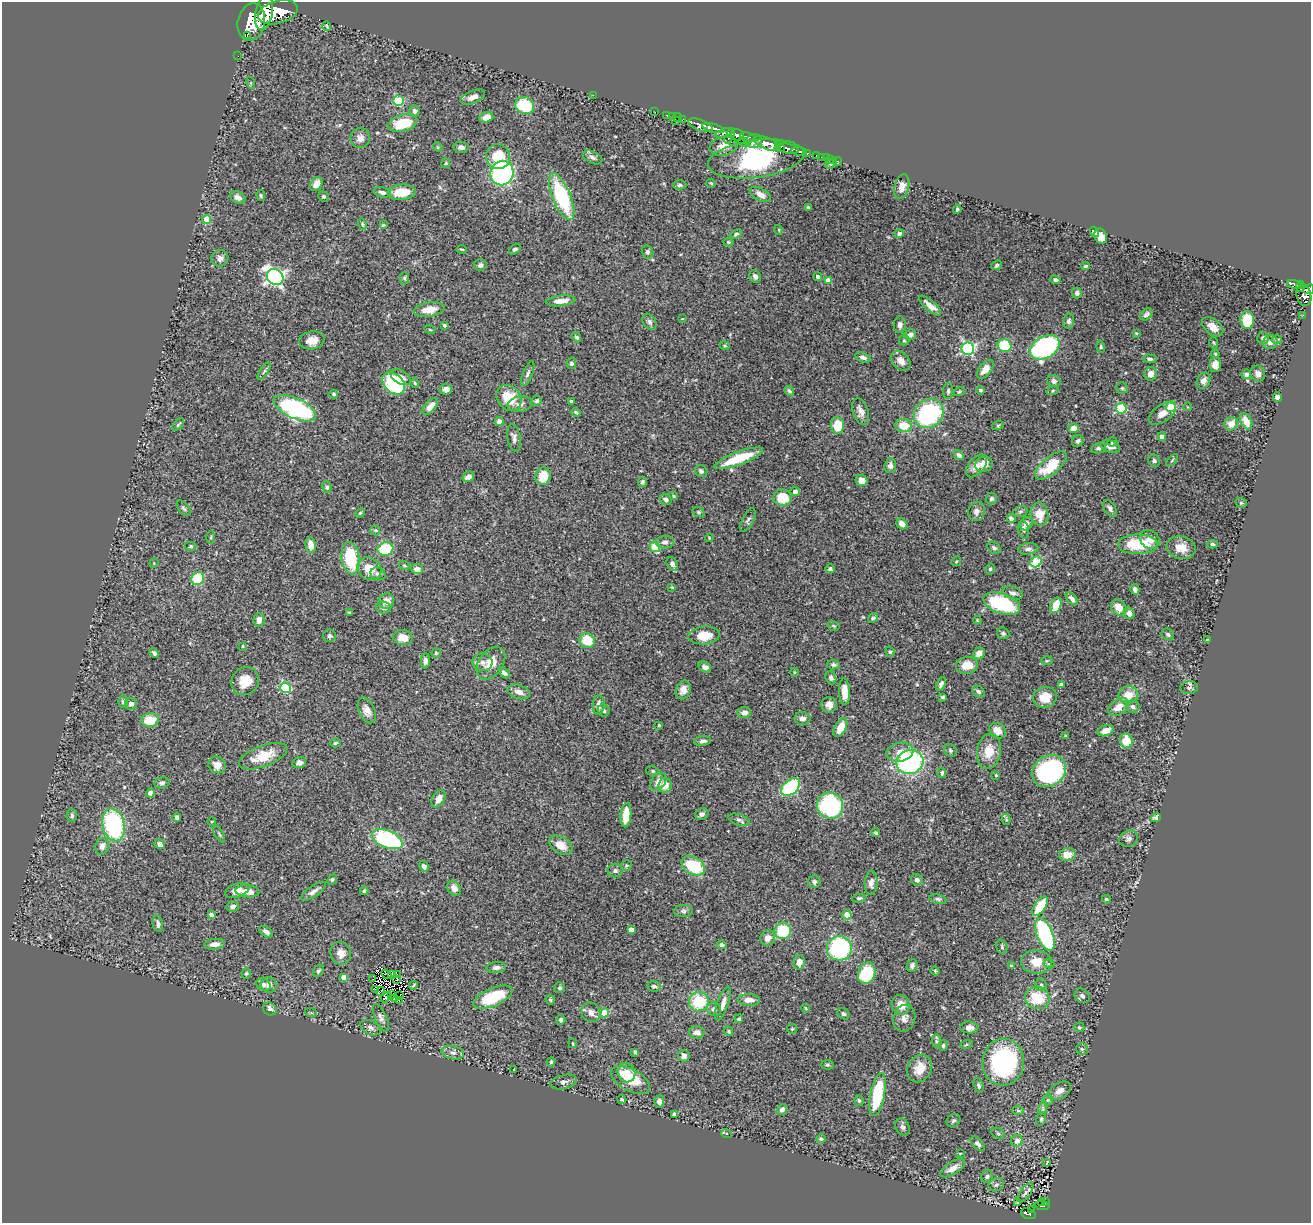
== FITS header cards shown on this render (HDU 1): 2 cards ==
NAXIS1  =                 1309
NAXIS2  =                 1221

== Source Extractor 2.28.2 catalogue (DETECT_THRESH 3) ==
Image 1309 x 1221 px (HDU 1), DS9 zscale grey, 1 PNG px = 1 image px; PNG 1313 x 1225 px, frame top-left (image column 1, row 1221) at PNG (2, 2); each listed source drawn as its Kron ellipse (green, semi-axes under 4 px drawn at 4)
Background 0.903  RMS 0.025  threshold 0.0758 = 3 sigma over >= 5 px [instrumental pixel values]
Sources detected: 463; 1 with non-positive FLUX_AUTO (blend fragments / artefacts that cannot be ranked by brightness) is neither listed nor drawn; the other 462 listed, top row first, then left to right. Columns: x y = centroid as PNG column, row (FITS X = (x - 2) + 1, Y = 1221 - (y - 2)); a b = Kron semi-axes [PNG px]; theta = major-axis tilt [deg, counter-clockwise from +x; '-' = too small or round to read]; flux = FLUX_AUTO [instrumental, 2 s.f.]
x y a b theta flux
278 12 20 11 15 7300
264 13 17 8 79 5400
251 22 19 13 78 7300
327 26 5 3 - 1.4
247 35 2 2 - 3400
238 56 2 2 - 6.7
251 83 6 3 -74 1.7
593 95 2 2 - 54
473 97 13 6 22 11
398 101 5 5 - 110
525 106 9 8 - 81
415 111 5 5 - 6.6
655 112 2 2 - 17
666 115 3 2 - 14
672 116 2 2 - 15
486 117 7 5 17 13
677 118 5 3 - 27
683 119 3 2 - 34
676 121 4 2 - 110
403 123 14 8 14 60
701 125 13 5 -20 1800
713 128 11 3 -15 1600
724 133 9 4 18 580
737 135 7 5 -25 960
730 136 8 3 63 680
747 137 7 3 -13 520
360 138 10 9 - 9.9
754 141 8 6 7 1300
743 142 6 3 -17 150
767 144 14 5 -22 3000
724 146 14 9 11 17
438 147 5 4 - 2
461 147 7 5 -5 6.2
780 147 6 3 -56 660
788 149 11 5 -12 1500
799 151 7 4 -7 350
807 153 3 3 - 180
816 156 4 3 - 80
498 157 12 12 - 55
593 157 10 6 -25 6
821 157 2 2 - 11
827 158 3 2 - 25
756 159 48 19 7 500
831 159 2 2 - 7.1
837 161 4 3 - 24
446 163 5 4 - 1.9
831 163 6 3 45 3.9
502 173 12 11 - 260
711 183 5 3 - 1.3
316 184 7 5 61 17
680 185 7 4 0 3.1
902 187 12 7 74 15
382 192 9 5 -12 5.6
402 192 14 7 6 37
760 194 11 6 -28 11
261 196 5 4 - 2.5
323 196 5 5 - 3.5
238 197 8 5 -24 8.3
562 197 25 9 -68 160
808 207 4 3 - 2.3
957 209 4 3 - 3
207 219 4 4 - 38
362 224 6 4 -74 2.2
383 225 4 4 - 2
779 230 5 3 - 1.6
1095 232 5 4 - 10
736 234 6 4 24 3.1
899 234 4 4 - 8
1101 236 8 6 -66 14
728 242 5 4 - 2.1
462 249 5 2 - 1.8
515 249 6 4 32 3.2
647 252 6 5 - 4.8
220 258 8 8 - 7.5
480 265 6 6 - 6.6
997 265 6 4 40 2.8
1085 266 4 3 - 2.6
755 276 6 5 - 6.7
275 277 9 7 -41 530
818 277 4 4 - 6.3
404 278 6 4 89 2.8
1056 280 5 4 - 3.9
828 281 4 4 - 15
1295 284 8 3 -12 280
1300 286 6 3 89 300
1309 289 5 4 - 570
1077 293 5 5 - 4.7
1304 295 11 7 -76 950
561 301 15 5 6 16
930 306 14 5 -41 15
429 310 15 7 9 22
1146 314 7 5 42 6.6
1303 315 2 2 - 8.6
682 319 4 2 - 1
1247 320 9 6 -88 73
1069 321 7 5 79 4.7
650 322 9 6 -57 5.5
444 325 3 3 - 3.2
900 325 8 6 86 7.5
1213 327 12 7 -40 15
430 330 5 3 - 1.5
1136 333 4 3 - 1.5
910 335 6 5 - 7.5
576 337 5 4 - 3.4
1263 338 6 6 - 4.8
1277 339 5 4 - 2.8
312 340 13 9 10 17
904 340 5 5 - 2.4
1270 342 7 7 - 6.9
1214 343 6 3 -71 1.7
725 346 5 3 - 1.8
1004 346 7 6 - 77
1045 347 16 10 31 280
1101 347 6 4 -73 2.6
968 349 6 6 - 280
1215 354 4 3 - 1.9
863 357 8 5 -18 6
1150 359 7 4 -5 4.1
901 361 11 8 -47 15
571 363 5 4 - 3.4
1215 364 7 5 88 12
985 369 11 6 51 17
264 371 10 4 56 3.6
528 374 13 4 68 4.9
1151 374 7 6 - 14
1246 374 5 4 - 4.8
1258 374 8 7 - 6.6
401 377 11 6 -29 12
1054 381 7 6 - 6
1203 381 8 6 61 9.2
394 383 13 9 -43 140
415 383 4 3 - 1.9
1122 388 6 6 - 3
446 389 6 5 - 8.3
980 390 4 3 - 2.5
789 391 5 4 - 3.2
948 391 8 5 89 3.5
1053 391 6 4 20 2.2
959 392 6 4 17 2.1
334 394 4 3 - 2.7
1277 397 5 4 - 4.9
509 398 14 11 -48 42
537 401 6 5 - 3.5
571 401 4 3 - 2.8
520 404 12 7 9 9.3
430 406 10 5 48 14
1171 407 5 5 - 78
1188 407 4 3 - 1.2
295 408 23 10 -24 290
1121 408 5 5 - 110
861 411 14 7 -71 11
576 412 4 3 - 3.1
1162 413 15 8 35 14
929 414 16 13 41 220
499 421 4 4 - 12
1246 421 9 5 -65 19
1231 424 7 6 - 18
178 425 7 4 48 2.6
904 425 8 6 -8 34
998 425 6 4 19 1.9
837 426 8 6 88 40
1074 428 5 5 - 16
1162 437 4 4 - 11
514 438 14 6 -79 6.8
1078 441 6 5 - 3.7
1112 442 5 4 - 2.5
1110 446 10 5 -15 11
1099 448 7 5 12 4.4
959 455 6 4 -42 5.2
739 458 26 6 20 63
1172 460 7 2 45 1.7
1154 461 6 5 - 4.5
984 464 9 7 23 14
890 466 7 6 - 7.5
976 466 13 8 49 13
1051 466 19 8 39 54
701 471 6 6 - 4.8
543 476 9 7 74 33
468 477 6 4 31 6.7
861 481 6 5 - 15
642 482 5 4 - 3.6
327 487 6 4 -79 3.4
795 492 5 4 - 7.6
673 496 5 4 - 2.2
782 498 9 8 - 41
991 499 6 5 - 4.8
666 500 6 5 - 4.7
1241 503 6 4 -20 2.2
184 508 9 5 -53 3.7
1110 508 9 5 -55 5.5
976 511 10 8 75 8.8
698 512 6 5 - 2.6
1020 512 7 5 17 3.3
360 513 5 3 - 2.1
1039 514 12 9 -82 29
1011 518 4 4 - 6.9
748 520 13 5 62 5.4
902 524 6 5 - 11
1026 524 7 6 - 10
375 530 5 5 - 2.3
1024 530 9 5 -78 5.2
211 537 6 3 89 2.2
709 538 4 3 - 1.4
1150 539 11 8 -38 14
665 542 9 6 5 6.1
1138 544 20 10 0 67
1212 544 5 4 - 3.3
311 545 8 5 -83 16
190 546 6 4 3 2.6
655 547 5 4 - 61
994 548 7 5 -39 4.7
1181 548 14 11 -13 23
385 549 8 6 16 82
1028 549 10 5 6 5.5
351 558 16 9 -81 81
956 561 5 4 - 2
1036 562 6 5 - 110
154 563 4 3 - 1.5
672 564 7 5 -60 5.9
404 565 5 4 - 2
369 569 12 10 -36 30
417 569 6 5 - 12
830 569 4 4 - 3.8
990 569 5 4 - 3.1
378 574 7 6 - 5.6
198 579 7 6 - 59
672 587 4 3 - 1.8
1135 589 5 4 - 6.3
1013 593 10 6 -19 6.3
1072 599 8 4 -49 6.5
386 601 8 7 - 13
1002 604 19 10 -19 130
1056 605 8 5 68 32
1119 607 9 7 -51 22
383 608 7 6 - 5.4
350 613 4 4 - 2.5
1129 613 6 5 - 10
873 618 5 4 - 3.5
259 620 7 5 87 11
977 620 4 3 - 1.5
834 626 6 4 -16 2.8
1003 633 6 5 - 3.8
1168 634 7 5 -34 4
704 635 15 9 5 35
329 636 6 6 - 3.8
403 638 10 7 -6 22
587 640 8 7 - 41
1207 640 3 2 - 1.1
243 646 3 3 - 1.5
890 652 5 4 - 2.8
154 653 5 4 - 4.3
436 653 5 4 - 2.2
979 654 6 5 - 12
425 661 7 4 89 5.6
1047 661 5 3 - 2
482 662 10 9 - 11
491 663 18 12 55 29
833 665 6 4 -6 4
967 665 11 8 8 25
705 667 7 5 -35 6.4
794 672 4 3 - 1.5
504 673 6 4 -43 4.9
831 678 7 5 -67 5
245 681 15 13 51 28
941 684 7 4 67 4.8
1061 685 4 4 - 7.9
286 688 5 5 - 110
1189 688 9 6 6 3.8
683 690 10 7 67 12
519 692 11 7 -19 11
845 692 13 5 -86 22
979 692 7 5 -43 3.8
1128 695 10 8 11 25
943 697 4 3 - 2.1
1045 697 12 10 17 28
123 702 6 5 - 3.4
131 704 6 6 - 6.6
599 705 10 6 86 11
829 705 8 7 - 9.6
1118 707 11 7 36 18
1133 707 7 6 - 5.3
367 710 14 8 -65 12
604 711 6 6 - 5
744 713 7 5 3 8.2
802 719 8 6 -9 8.1
150 720 9 7 5 41
659 725 3 3 - 1.7
840 727 10 5 64 24
998 731 9 7 -30 16
1106 731 8 5 19 14
1066 736 3 3 - 2.2
703 741 8 4 9 5.1
1126 741 7 6 - 37
335 743 5 4 - 2.6
950 750 7 6 - 3.2
989 751 18 12 80 29
900 752 13 9 12 17
263 756 25 10 21 40
910 762 13 12 - 250
299 763 7 5 18 8.8
217 765 9 8 - 14
653 771 6 5 - 2.8
1049 771 18 15 35 240
942 773 5 4 - 3.1
996 775 4 3 - 1.6
658 782 10 7 56 13
162 783 7 5 10 4.3
665 785 7 6 - 16
791 787 11 7 42 160
150 793 4 4 - 6.8
439 799 9 6 58 13
830 806 13 12 - 240
702 814 7 5 26 6
72 815 7 5 85 4.4
626 815 12 5 86 27
177 817 4 4 - 4.2
1156 817 5 4 - 3.5
1006 819 5 4 - 1.8
739 820 11 5 -18 5
212 821 4 2 - 1.2
114 825 17 11 -76 210
876 833 5 4 - 2.7
219 834 9 3 -60 2.3
387 839 16 8 -23 210
1129 839 9 8 - 5.9
160 844 5 4 - 5.7
561 845 13 8 -33 19
102 846 8 7 - 9.2
1067 855 8 6 7 18
626 865 6 5 - 2.5
424 866 5 4 - 6.4
693 866 12 8 -31 87
615 871 7 6 - 4.2
332 879 5 4 - 2.4
917 880 6 5 - 5.4
814 882 6 6 - 4.9
871 883 12 6 86 8.2
454 888 8 6 -62 10
237 890 13 6 18 14
248 891 12 6 -4 19
313 891 14 5 34 7.7
364 891 4 3 - 2.5
859 898 7 4 7 3
938 899 8 5 -16 3.7
1106 899 4 3 - 2.9
233 906 6 5 - 5.4
1040 906 11 5 56 51
683 911 9 6 0 4.6
211 915 4 4 - 8.1
847 915 4 4 - 37
158 924 8 5 -77 6
631 930 4 4 - 14
783 931 8 8 - 73
266 932 7 4 -35 6.2
1045 934 17 8 -68 210
768 938 8 7 - 12
214 944 10 5 6 11
722 945 4 4 - 6.3
1002 947 7 5 -77 3.1
839 948 12 12 - 230
341 953 11 10 - 13
799 962 7 6 - 10
1036 962 15 11 -5 31
1049 964 5 3 - 1.7
912 965 6 5 - 5
1011 966 4 3 - 3.7
496 967 10 5 5 6
318 971 7 4 57 3.6
935 971 4 4 - 1.9
246 973 5 5 - 3
867 973 11 8 68 84
386 974 5 2 - 1.8
391 974 3 2 - 1.6
397 975 3 2 - 0.28
344 977 4 4 - 14
373 979 2 2 - 2.1
397 979 2 2 - 1.7
264 984 7 5 -28 5.2
269 985 8 7 - 8.6
413 985 4 2 - 2
1041 985 6 5 - 3.3
654 986 7 5 -6 4
560 988 5 5 - 3.5
375 990 2 2 - 0.22
380 991 4 2 - 2.2
392 994 4 2 - 0.3
400 995 2 2 - 2
1082 996 8 6 -35 5.1
386 997 6 2 45 0.085
493 997 21 9 23 74
395 998 3 2 - 1.9
1037 998 12 11 - 56
399 1000 3 2 - 1.5
550 1000 5 4 - 2.4
749 1000 11 6 -2 13
699 1002 10 10 - 68
723 1003 17 5 71 12
901 1005 10 9 - 19
806 1008 4 3 - 1.7
270 1009 7 6 - 6.8
714 1009 7 6 - 5.7
591 1012 10 9 - 10
311 1013 6 4 -19 1.7
604 1013 4 4 - 52
843 1014 6 5 - 3.2
381 1018 15 6 -67 6.9
904 1018 13 11 71 12
739 1019 4 4 - 2.9
561 1020 5 4 - 4.3
969 1027 9 6 -4 12
1079 1027 5 4 - 2.4
370 1028 11 6 -27 7
792 1029 5 5 - 1.8
729 1031 5 4 - 2.3
697 1032 8 6 -5 10
936 1041 7 4 -89 3
573 1043 5 2 - 1.6
943 1045 5 4 - 3.4
966 1045 6 4 20 2.1
1082 1049 6 5 - 3.2
635 1052 4 3 - 2.5
453 1053 11 6 -11 7.2
684 1056 6 5 - 8.8
551 1062 4 4 - 3
1003 1062 23 21 86 250
827 1065 6 4 -2 2.9
919 1068 14 11 60 27
513 1069 3 3 - 5.5
627 1072 10 8 -70 13
630 1080 21 10 -29 57
563 1082 13 7 13 7.9
978 1085 7 5 -71 4.4
1060 1091 12 8 31 11
877 1094 22 7 79 110
622 1099 4 3 - 3.2
1048 1100 5 5 - 2.5
659 1101 6 5 - 7.4
859 1101 6 4 -73 2.8
1043 1108 7 4 72 2.8
782 1109 6 4 51 5.9
1018 1111 6 4 -2 2.1
674 1114 4 4 - 7.2
1041 1119 7 4 79 2.9
953 1121 7 6 - 3.7
903 1127 9 7 -65 5.5
998 1133 7 5 -30 2.9
726 1134 5 3 - 1.7
821 1139 5 4 - 3.5
1017 1141 6 5 - 8.1
978 1144 9 5 -46 5.7
960 1153 4 2 - 1.4
1047 1163 4 2 - 1.3
953 1168 14 6 32 13
987 1176 6 5 - 3.3
996 1185 8 6 25 5
1025 1193 11 5 52 5.7
1045 1201 3 2 - 24
1018 1202 3 3 - 2.1
1042 1203 3 2 - 37
1042 1206 7 3 -3 130
1031 1209 4 2 - 44
1028 1214 8 5 -22 150
At the frame edge (FLAGS 8, measured only in part): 1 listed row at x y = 1309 289
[1 non-positive-flux detection neither listed nor drawn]